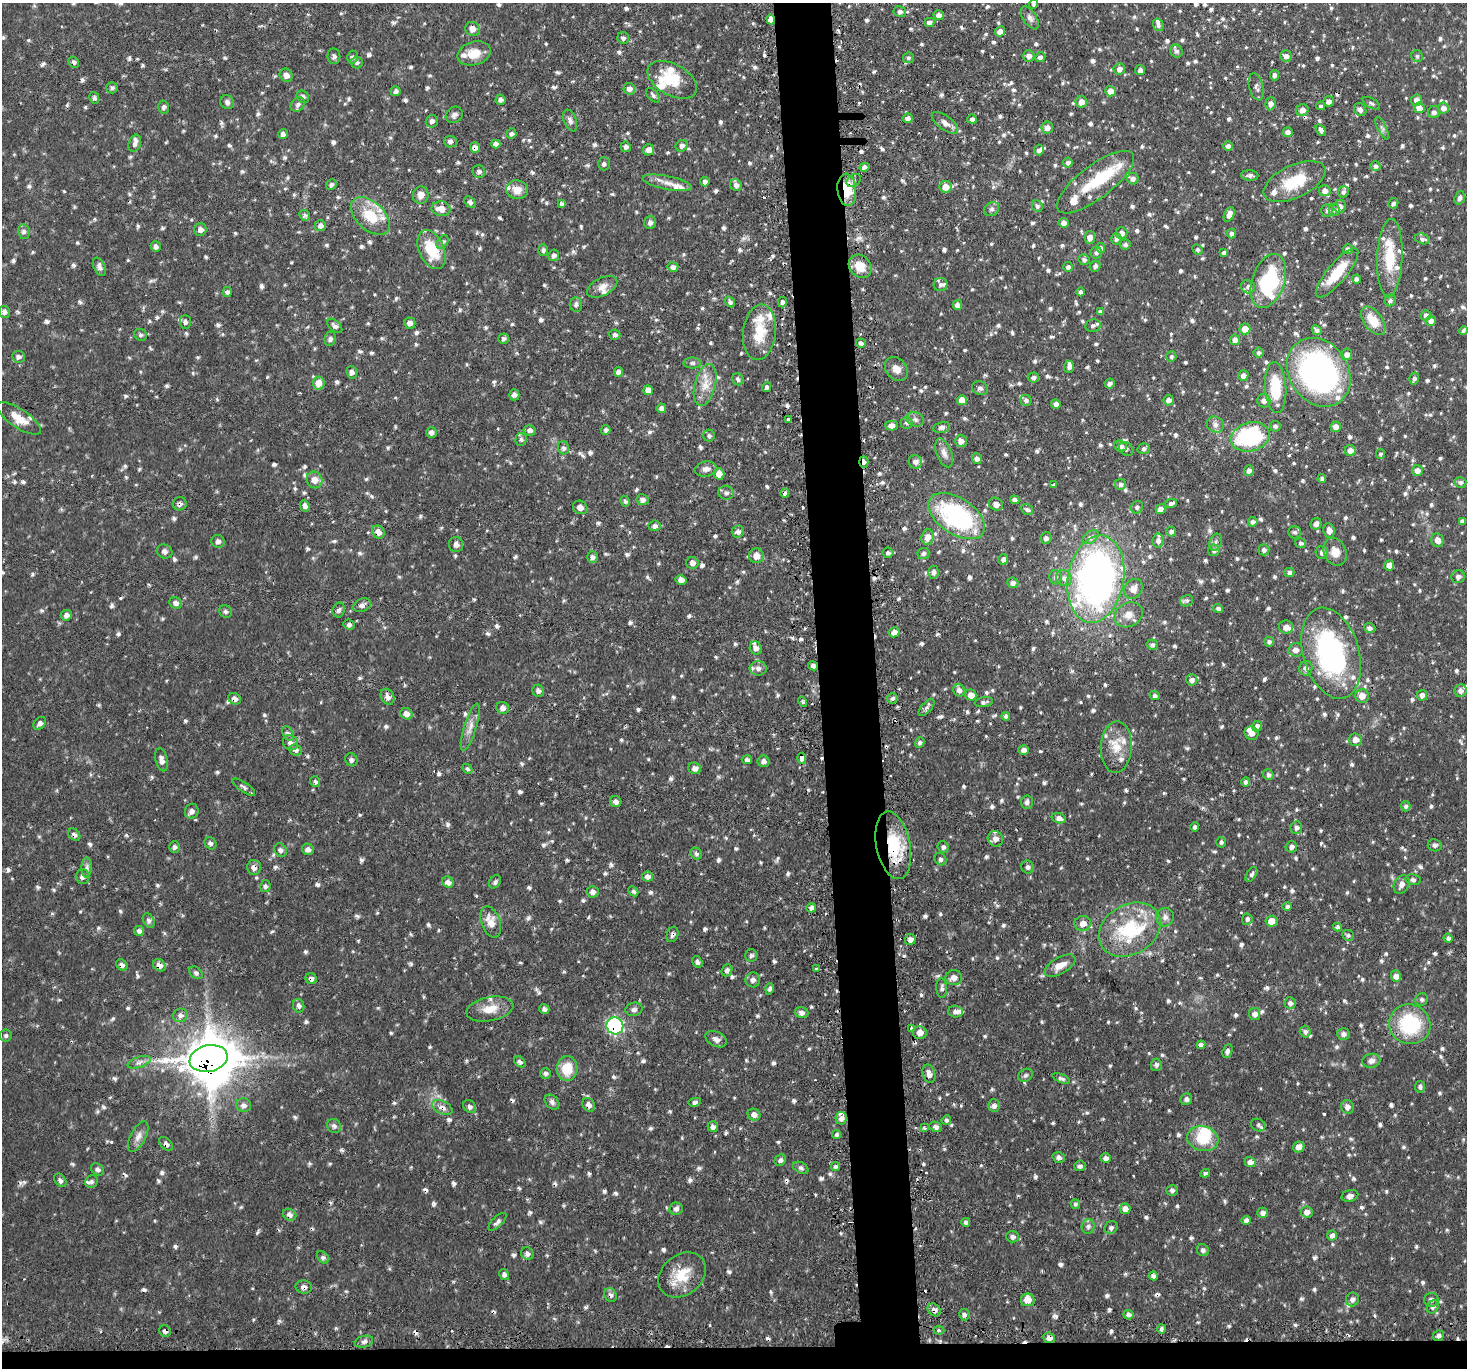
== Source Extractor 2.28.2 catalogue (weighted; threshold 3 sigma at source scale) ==
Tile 8 of 3 x 3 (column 2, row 3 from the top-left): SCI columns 1494-2958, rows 147-1512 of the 4449 x 4416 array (HDU 1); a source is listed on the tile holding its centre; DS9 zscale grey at full resolution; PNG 1469 x 1370 px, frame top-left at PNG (2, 3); each listed source drawn as its Kron ellipse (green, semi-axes under 4 px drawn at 4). Shown black and unused: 6% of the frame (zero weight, under 2 of 3 exposures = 4% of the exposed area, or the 3 px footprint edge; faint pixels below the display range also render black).
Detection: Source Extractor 2.28.2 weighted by HDU 2 'WHT'; one run over the whole footprint, this tile lists its part. Background 0.0723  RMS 0.0065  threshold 0.0292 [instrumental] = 3 sigma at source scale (4.5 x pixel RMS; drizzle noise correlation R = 1.50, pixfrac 1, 0.05/0.05 arcsec/px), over >= 5 px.
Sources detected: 1204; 2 inside a brighter object's white glare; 27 cosmic-ray / hot-pixel residue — neither listed nor drawn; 45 inside a brighter listed object's ellipse — not listed separately; of the other 1130, all 500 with FLUX_AUTO >= 1.5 (the completeness limit of this list) listed and drawn (630 fainter detections not listed), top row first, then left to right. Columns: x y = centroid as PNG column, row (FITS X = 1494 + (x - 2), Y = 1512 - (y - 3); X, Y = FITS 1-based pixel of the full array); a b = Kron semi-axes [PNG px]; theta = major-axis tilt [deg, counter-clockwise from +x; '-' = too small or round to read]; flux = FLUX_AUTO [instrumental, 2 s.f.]
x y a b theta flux
1033 4 4 4 - 1.5
900 12 6 5 - 2
938 15 5 5 - 3.5
1030 18 13 6 -57 2.7
771 19 5 4 - 9.9
929 23 5 4 - 2.1
1158 25 6 5 - 1.9
472 29 7 7 - 4.8
1000 31 5 5 - 4.2
623 38 6 5 - 1.8
1176 51 7 6 - 2.1
474 53 17 11 15 9.9
334 56 8 6 -89 2.2
1029 56 5 5 - 3
1286 56 6 5 - 2.8
1417 56 6 5 - 1.7
352 57 6 5 - 1.7
1040 57 5 4 - 2.1
909 58 5 5 - 1.5
74 62 6 5 - 1.8
357 62 6 6 - 1.8
1119 69 6 5 - 3.6
1140 70 5 5 - 2.1
286 75 7 6 - 3.4
1274 75 5 4 - 2
672 80 27 15 -29 21
1256 87 14 7 -75 2.5
112 88 5 5 - 1.5
629 89 6 6 - 3.5
396 91 5 5 - 2.2
1110 91 5 5 - 5.1
653 95 8 5 -47 1.7
303 97 7 5 -43 1.7
94 98 6 5 - 1.7
500 100 5 5 - 1.9
1416 100 6 5 - 3.6
1329 101 5 5 - 3.2
227 102 7 6 - 2.3
1081 102 6 5 - 5.1
1371 103 9 5 -30 1.6
298 104 8 6 49 2.2
1270 104 6 5 - 3.2
1321 106 4 4 - 1.5
163 107 6 5 - 1.6
1419 108 5 5 - 5.2
1443 108 5 5 - 3.9
1302 110 6 5 - 4
1360 110 7 6 - 2
1434 112 6 6 - 2.5
454 115 9 7 40 2.4
908 118 5 5 - 2.5
972 119 5 4 - 1.9
570 120 11 6 -69 2.3
432 121 6 6 - 2.5
945 123 15 7 -36 3.9
1047 127 6 6 - 4
1382 128 12 4 -64 1.8
1321 130 7 4 -56 2.3
1288 132 5 4 - 2.7
283 134 5 4 - 2.2
511 134 5 5 - 1.6
450 142 6 6 - 2.1
135 143 9 6 70 2.5
496 144 4 4 - 3.5
682 146 6 5 - 2.4
1228 146 5 4 - 2
475 147 5 5 - 2.9
626 147 5 5 - 1.9
648 150 6 5 - 3.5
1039 150 5 5 - 2.1
1068 163 5 5 - 2
604 164 6 6 - 1.8
1375 166 5 5 - 2.4
864 167 5 4 - 2.3
479 171 6 6 - 2
1250 175 8 5 -1 2.1
1133 179 6 5 - 2.4
854 180 8 5 36 1.8
1295 181 33 16 25 24
705 182 5 4 - 1.8
1095 182 47 16 37 29
667 183 25 6 -11 6.6
331 184 5 5 - 1.6
736 185 6 5 - 2.9
945 187 6 6 - 6.9
517 190 11 9 -9 6.6
847 190 16 9 -84 15
1325 191 6 5 - 3.8
1344 192 6 5 - 2
421 195 8 8 - 4.5
1460 198 7 5 71 2.1
470 202 6 4 -42 1.9
561 203 4 4 - 1.7
1393 203 5 5 - 1.9
1037 206 6 5 - 1.6
1340 207 6 6 - 4.1
441 209 9 7 -4 6.3
992 209 8 6 35 1.9
1327 210 6 6 - 2.4
1334 210 6 5 - 1.6
1229 214 7 5 64 4.1
305 215 5 5 - 1.5
370 216 23 14 -43 20
650 223 6 6 - 2.2
1064 223 5 5 - 3.7
320 225 6 5 - 2.5
200 230 6 6 - 2.4
24 232 7 5 -78 1.7
1121 233 6 6 - 3.6
1231 233 5 5 - 1.9
1090 237 6 5 - 3.9
1116 239 5 5 - 2.4
1423 239 8 5 -15 2.3
443 242 7 5 53 1.6
1125 244 5 5 - 1.5
156 247 5 5 - 2.5
1100 248 5 4 - 1.8
432 249 20 12 -66 22
1348 249 5 5 - 2.2
543 250 6 5 - 1.8
1197 250 5 5 - 1.6
1096 253 6 5 - 1.6
1224 253 4 4 - 1.7
554 255 5 5 - 1.8
1390 258 39 12 88 23
1084 260 6 5 - 1.9
860 266 12 10 -47 9.6
1095 266 6 5 - 2.1
99 267 10 5 -65 2.4
673 267 5 5 - 2.6
1068 267 5 5 - 1.9
1337 273 31 9 50 20
1357 279 4 4 - 2.8
1268 281 28 16 71 52
940 284 7 6 - 1.8
602 287 16 9 28 4.9
1248 287 7 6 - 2.5
227 292 5 5 - 1.7
1081 292 4 4 - 1.6
1390 300 6 5 - 2
730 302 6 4 -55 1.8
782 302 5 4 - 1.9
576 304 7 6 - 2.2
957 305 5 4 - 2.7
4 312 6 5 - 2.1
1100 312 4 4 - 2
1426 315 5 5 - 2.9
1373 321 16 9 -52 14
1431 321 5 5 - 2.7
185 322 7 5 -86 1.7
410 323 6 5 - 3
335 326 9 5 -42 2.1
1093 326 8 6 11 1.7
1245 329 5 5 - 8
1317 330 5 4 - 2.2
1463 330 4 4 - 1.7
759 332 28 16 83 18
141 335 7 5 -33 1.5
615 335 5 5 - 1.8
330 339 7 5 82 1.8
504 339 5 5 - 1.7
1235 340 5 5 - 3.8
861 343 5 4 - 2.3
1259 353 5 5 - 1.6
1347 354 6 5 - 3.1
19 357 6 6 - 1.9
1171 357 5 5 - 1.6
692 363 8 5 0 1.6
1069 367 6 5 - 2.6
896 369 13 10 -48 4.9
352 372 6 5 - 2.5
618 372 5 4 - 2.6
1319 372 36 29 -56 160
1243 376 5 5 - 2.8
1033 377 5 5 - 1.8
1414 378 6 5 - 2
738 379 6 5 - 2.1
319 383 6 6 - 7.5
1110 383 5 5 - 1.9
705 385 21 10 76 9.4
767 387 5 4 - 1.7
980 388 8 6 -22 2
1276 388 25 10 -86 24
648 390 5 4 - 4.1
514 395 5 5 - 2
962 400 5 5 - 6.1
1026 400 6 5 - 1.7
1169 400 5 5 - 2.8
1264 401 7 6 - 3
1056 404 5 4 - 2.7
661 408 5 4 - 3.3
19 418 25 9 -34 11
788 419 3 3 - 3.3
915 419 9 7 -25 2.6
906 423 6 6 - 1.7
892 425 6 5 - 2.8
1215 425 9 7 -30 2.9
1275 426 5 5 - 1.9
942 427 8 5 12 1.9
1336 427 5 5 - 3.9
530 430 6 5 - 2.4
606 430 5 4 - 2.1
431 432 5 5 - 2.3
709 436 6 6 - 1.8
1250 437 19 14 16 70
521 439 6 5 - 1.5
961 441 6 6 - 3.8
1120 446 6 5 - 3.1
563 448 6 5 - 1.9
1126 449 8 6 -42 1.7
1144 449 6 5 - 1.8
1350 451 5 5 - 4
944 453 15 7 -69 4
1381 454 5 4 - 1.5
977 459 5 5 - 3
864 462 6 4 -88 2.5
915 462 7 6 - 3.1
706 469 11 7 8 3.4
1249 470 5 5 - 2.4
1417 470 5 5 - 3.8
719 474 6 5 - 6.5
1322 478 4 4 - 1.7
314 480 8 7 - 5.1
1460 482 6 5 - 2
1054 484 3 3 - 2.1
1121 484 5 5 - 2.1
726 493 8 7 - 2.3
785 493 4 4 - 2
642 500 6 5 - 2.6
1015 500 5 4 - 2.2
625 501 5 4 - 1.5
1171 503 6 4 15 2.3
180 504 7 6 - 2.1
996 504 7 6 - 3.5
305 506 6 4 -63 2.7
580 507 7 6 - 3.3
1137 507 6 6 - 1.6
1160 509 5 4 - 3.4
1027 510 6 5 - 1.6
957 516 32 18 -33 82
1462 521 4 4 - 1.8
1253 522 5 4 - 2.1
1316 524 6 5 - 3
655 526 6 5 - 2.5
738 531 6 6 - 2.3
1171 531 5 4 - 2.5
1329 531 7 5 -83 4.6
378 532 7 6 - 5.8
1295 532 6 6 - 1.8
928 537 8 6 85 5.1
1090 537 9 6 34 2.5
1046 538 5 5 - 2.3
1158 540 7 5 85 3.5
1437 540 7 6 - 4.7
218 541 6 6 - 2.4
1216 542 9 6 67 2.1
1300 543 6 5 - 1.7
456 545 7 7 - 3
1214 550 6 6 - 2
1264 550 5 5 - 2.2
165 551 8 6 -26 2.3
1335 552 14 11 -66 7.8
888 553 5 5 - 2
1322 553 6 6 - 2.7
923 554 6 5 - 1.7
756 556 7 7 - 5.7
592 557 6 5 - 1.9
1003 559 5 5 - 2
692 563 6 6 - 3.4
1389 565 5 5 - 3.8
933 572 6 5 - 2.5
1289 573 5 4 - 2.3
1055 577 7 6 - 2
1458 577 7 6 - 2.6
1064 578 8 7 - 2.9
1096 579 44 28 80 300
681 580 5 5 - 3.1
1013 583 5 5 - 2.6
1133 589 10 8 56 5.5
1187 601 6 6 - 1.5
176 603 6 5 - 2.3
362 605 9 6 27 2.6
1218 608 5 4 - 1.7
339 610 7 6 - 1.7
225 611 7 6 - 1.5
66 615 6 5 - 2.6
1129 615 15 12 29 6.5
349 625 6 5 - 1.9
1286 627 7 6 - 3.5
1370 628 6 5 - 1.9
894 632 5 5 - 3.8
1269 642 5 5 - 1.6
1152 645 6 5 - 1.6
756 648 7 6 - 2.7
1296 650 7 6 - 3.5
1331 653 47 28 -74 120
813 666 5 4 - 3.3
758 668 8 7 - 3.2
1306 668 7 6 - 2.8
1192 680 5 5 - 2.8
959 690 6 5 - 2.9
1460 690 6 6 - 3.1
538 691 6 5 - 2.2
971 695 6 5 - 4.6
1422 695 5 5 - 3.1
1155 696 5 4 - 1.7
1362 696 7 7 - 5.9
387 697 8 6 -61 3.5
893 698 5 5 - 1.8
235 699 6 5 - 2.9
802 702 5 3 - 1.6
984 702 9 5 7 1.7
927 707 10 5 48 1.9
503 708 6 6 - 3.4
406 714 6 5 - 4.3
1006 716 4 4 - 1.5
40 723 7 5 49 2.1
1257 726 5 5 - 2.6
470 727 25 6 73 5.5
288 733 7 5 -63 1.6
1252 733 7 6 - 3.8
1356 740 6 6 - 4.8
291 743 8 7 - 3
920 743 5 4 - 1.6
1116 747 26 15 87 13
296 750 6 5 - 2.2
1024 750 5 4 - 3
802 758 5 4 - 3.3
161 760 12 6 -78 3.4
351 760 7 6 - 1.7
747 760 5 4 - 1.7
764 761 6 6 - 2.7
695 768 6 5 - 3
467 769 5 4 - 1.5
1268 775 5 5 - 2
315 782 5 5 - 2
1246 782 5 4 - 1.5
244 787 13 5 -35 2.1
616 802 6 5 - 2.6
1027 802 7 6 - 2
1406 806 5 4 - 1.6
192 811 7 6 - 2.8
1059 818 7 5 -16 3
1195 827 4 4 - 1.7
1296 828 6 6 - 1.9
74 835 7 5 -47 1.8
995 839 8 7 - 4.3
1221 842 5 4 - 1.5
210 843 6 5 - 1.8
893 845 34 17 -79 32
1435 845 7 6 - 2.2
175 847 6 5 - 1.5
943 847 6 5 - 1.7
1291 847 6 5 - 2.5
308 849 6 5 - 2.7
281 850 7 6 - 2.1
696 854 6 5 - 1.6
940 859 7 5 -47 2.1
87 867 10 5 89 2.1
254 867 7 7 - 3.1
1028 867 6 6 - 2.1
1251 874 8 4 58 1.6
82 877 7 7 - 2.7
648 877 5 5 - 3.4
1413 880 8 5 -12 1.6
448 882 6 5 - 3.9
495 882 7 5 53 1.6
1401 884 10 7 60 3.8
265 886 6 5 - 1.6
633 891 5 4 - 1.5
593 892 6 5 - 3.1
1287 906 5 4 - 1.7
811 908 5 4 - 3.2
1165 917 9 8 - 2.9
1247 919 5 5 - 2
149 921 8 5 -62 1.9
1271 921 6 5 - 6.8
491 922 16 9 -70 8
1083 923 8 7 - 5.2
1337 927 4 4 - 1.7
1130 930 33 25 30 40
139 931 5 5 - 3.1
673 934 8 5 70 1.8
1348 935 6 5 - 1.5
1448 938 4 4 - 1.8
910 939 5 5 - 3.3
751 955 6 6 - 1.6
697 962 6 5 - 2
122 965 6 5 - 2.4
159 965 7 5 -46 4
1060 966 17 8 30 6.4
816 969 4 3 - 2.2
727 970 6 5 - 2
196 973 7 5 -38 1.8
1396 976 6 5 - 3.4
954 978 8 7 - 4
311 979 6 5 - 2.2
753 980 7 7 - 2.6
942 988 10 5 -85 1.7
770 989 6 4 73 1.6
1422 999 6 6 - 1.5
1290 1003 6 5 - 2.1
299 1006 7 5 -78 2.3
490 1009 24 12 11 11
544 1009 5 5 - 1.9
634 1009 8 6 12 2.2
956 1011 7 6 - 2.3
801 1013 7 5 -18 2.7
1255 1014 6 5 - 3.4
180 1015 7 6 - 3
1410 1024 21 20 - 45
615 1026 9 8 - 90
911 1028 4 2 - 1.8
1305 1032 6 5 - 1.8
920 1033 7 6 - 4.9
1344 1034 6 6 - 2.5
6 1036 6 6 - 1.6
716 1039 11 7 -25 3.3
1201 1045 4 4 - 2.7
1227 1051 7 4 70 1.9
209 1059 19 13 12 1500
1371 1061 9 7 13 2.9
139 1062 12 5 18 2.9
520 1062 6 4 -41 1.9
1156 1065 6 5 - 1.7
567 1069 12 10 87 14
546 1073 5 5 - 1.6
929 1074 9 6 -74 3.5
1026 1075 8 6 32 1.6
1061 1078 9 4 -21 1.7
1420 1087 6 5 - 1.7
1186 1099 6 5 - 1.9
552 1102 8 6 -46 2.2
695 1102 6 4 10 1.6
244 1105 7 7 - 2.5
589 1105 7 5 -52 3.6
470 1106 7 5 -45 2
994 1106 6 6 - 2.4
442 1107 11 6 -26 3.7
1347 1107 7 6 - 3.1
754 1115 6 5 - 3.3
841 1118 6 6 - 4
946 1120 5 4 - 1.9
1258 1125 7 6 - 1.8
334 1126 7 6 - 2.4
713 1127 5 5 - 2.4
936 1127 6 5 - 1.9
924 1128 4 3 - 1.9
836 1134 5 4 - 2.1
138 1137 17 7 62 4.4
1203 1139 16 12 -15 18
166 1144 8 5 -45 2
1299 1147 6 5 - 4.8
1059 1157 6 5 - 2.1
1106 1158 5 5 - 2.7
780 1160 6 5 - 1.9
1250 1162 5 5 - 3.8
835 1166 5 4 - 1.8
1080 1166 5 5 - 1.6
801 1168 8 5 -29 1.7
98 1169 7 5 -35 1.8
1205 1173 5 4 - 1.7
60 1180 7 5 -51 2.1
91 1181 7 6 - 1.5
1172 1190 6 5 - 1.7
1350 1196 8 5 16 2.7
1075 1204 5 4 - 1.6
676 1209 6 6 - 2.2
1125 1209 5 5 - 4.6
1307 1212 6 5 - 3.5
1263 1213 5 5 - 2.1
290 1215 7 5 -26 2.9
1246 1220 4 4 - 2.5
497 1222 11 5 44 1.9
966 1222 4 4 - 2
1088 1226 7 6 - 2
1111 1228 7 6 - 2.1
1332 1235 5 5 - 2.4
1013 1237 6 6 - 2
1203 1250 6 5 - 1.9
527 1253 6 5 - 2.7
323 1257 7 5 -48 1.6
504 1274 6 4 -60 2
682 1275 26 20 39 18
1153 1276 4 4 - 2.4
304 1287 8 6 -12 2.4
610 1295 7 6 - 2.2
1352 1299 7 6 - 2.4
1028 1300 7 6 - 8.1
1431 1300 7 7 - 2.1
1433 1307 7 5 55 1.5
934 1310 7 5 -42 3.1
964 1315 6 5 - 1.7
1128 1315 5 4 - 2.4
1162 1329 4 3 - 1.5
939 1330 5 4 - 2
165 1331 6 5 - 2.1
1438 1336 5 5 - 2
1049 1338 6 5 - 3.6
364 1342 9 6 14 2
Overlapping masked pixels (flux is a lower limit): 29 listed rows (the first 20) at x y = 771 19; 74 62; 475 147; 847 190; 864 462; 785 493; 180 504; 378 532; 813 666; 235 699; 802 758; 74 835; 893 845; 254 867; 673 934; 122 965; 159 965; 311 979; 615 1026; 209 1059